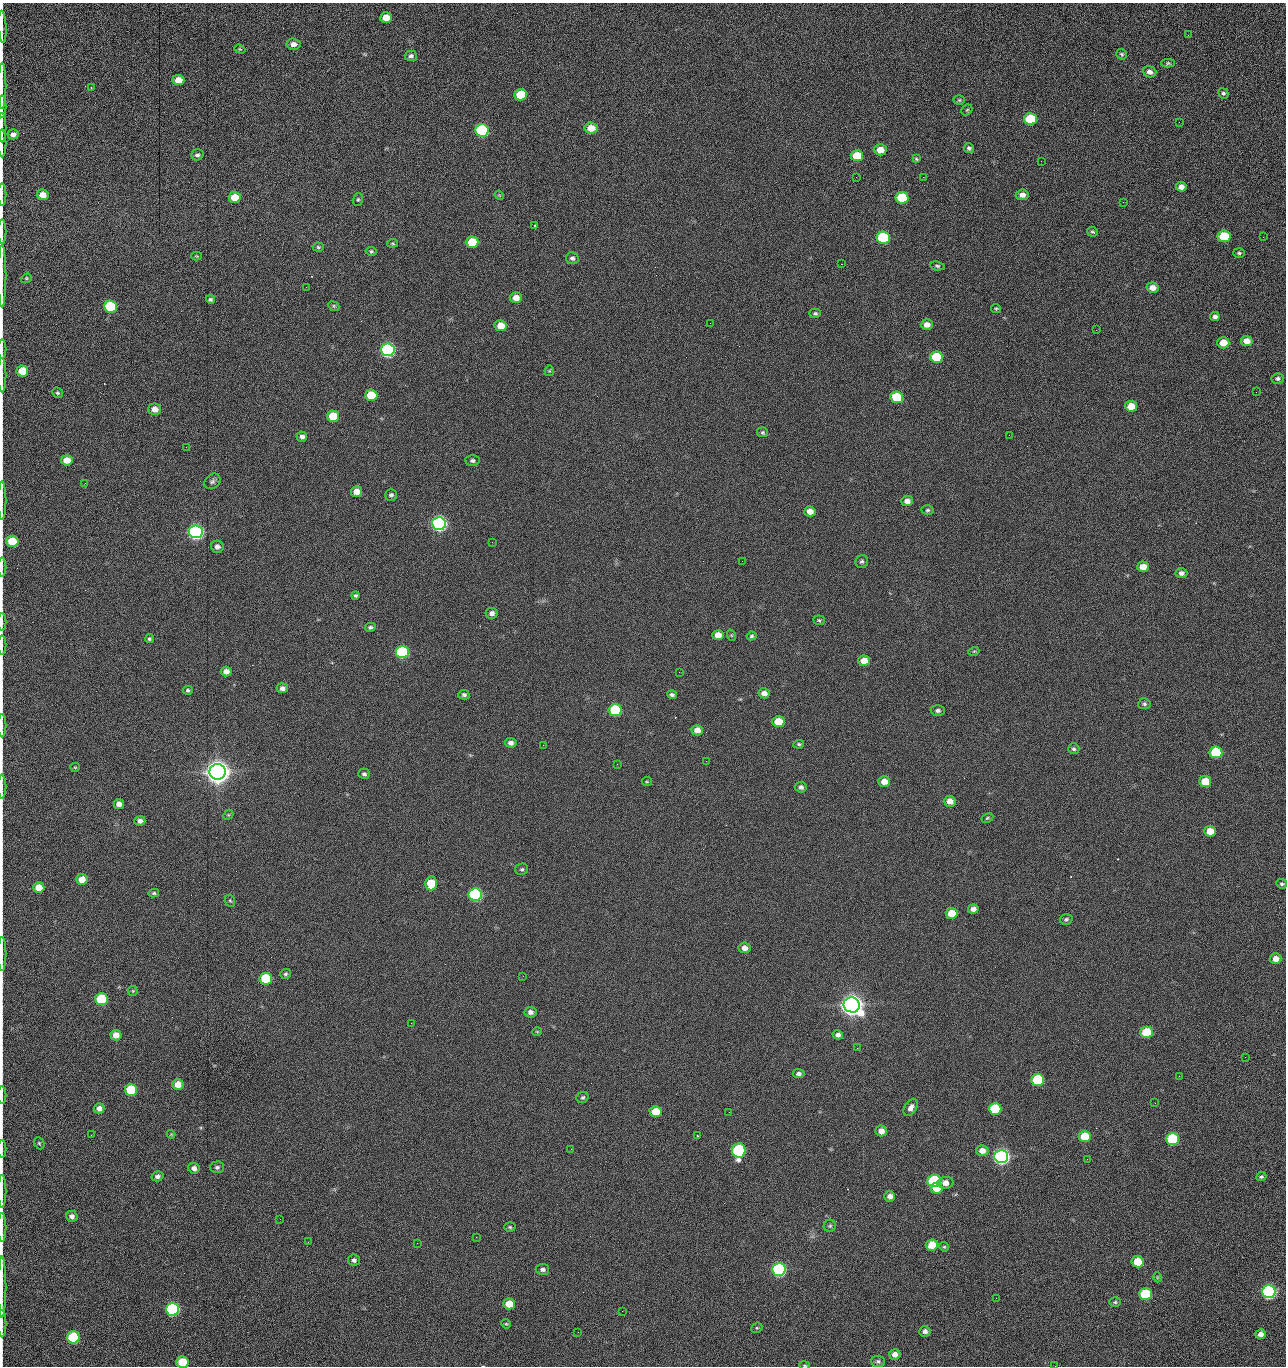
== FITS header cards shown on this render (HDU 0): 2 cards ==
NAXIS1  =                 1284 /fastest changing axis
NAXIS2  =                 1364 /next to fastest changing axis

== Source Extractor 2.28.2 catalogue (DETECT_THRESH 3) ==
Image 1284 x 1364 px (HDU 0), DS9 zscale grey, 1 PNG px = 1 image px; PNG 1288 x 1368 px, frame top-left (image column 1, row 1364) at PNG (2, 3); each listed source drawn as its Kron ellipse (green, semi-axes under 4 px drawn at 4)
Background 146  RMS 15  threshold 44.6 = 3 sigma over >= 5 px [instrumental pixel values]
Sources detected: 256; all 256 listed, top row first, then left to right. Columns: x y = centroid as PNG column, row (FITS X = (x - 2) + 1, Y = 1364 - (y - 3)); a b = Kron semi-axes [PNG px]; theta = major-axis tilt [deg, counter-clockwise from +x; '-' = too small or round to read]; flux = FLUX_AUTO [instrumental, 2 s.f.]
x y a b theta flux
386 17 6 5 - 1.2e+04
2 27 16 2 -87 2.6e+03
1188 35 3 2 - 7.9e+02
293 44 7 5 -5 5.6e+03
240 49 6 4 -21 1.2e+03
1122 54 5 5 - 1.8e+03
411 56 6 5 - 2.6e+03
1168 63 6 4 0 1.5e+03
1149 72 7 5 -19 4.8e+03
178 80 6 5 - 1.4e+04
2 86 23 2 90 4.4e+03
91 88 3 2 - 6.4e+02
1223 93 5 4 - 1.9e+03
521 95 6 6 - 4.2e+04
959 100 5 4 - 1.4e+03
2 106 11 2 90 1.9e+03
967 110 6 4 43 1.4e+03
1030 119 6 6 - 5.9e+04
1179 122 2 2 - 8.0e+02
2 128 15 2 90 2.7e+03
591 128 6 5 - 1.4e+04
482 130 7 6 - 1.6e+05
13 134 5 5 - 4.8e+03
2 143 14 2 90 2.2e+03
969 148 5 5 - 2.0e+03
880 150 6 5 - 1.2e+04
197 155 6 5 - 2.7e+03
857 156 6 5 - 2.7e+04
916 159 4 3 - 1.2e+03
1041 161 2 2 - 1.2e+03
856 177 2 2 - 1.5e+03
923 177 2 2 - 1.2e+04
1181 187 5 4 - 6.0e+03
2 194 11 2 90 2.1e+03
43 195 6 5 - 9.8e+03
499 195 5 3 - 8.7e+02
1022 195 6 5 - 5.7e+03
235 197 6 5 - 2.0e+04
902 198 6 6 - 5.0e+04
358 199 6 5 - 1.7e+03
1123 202 2 2 - 5.7e+02
535 225 3 3 - 1.1e+03
2 232 12 2 90 2.3e+03
1093 232 5 4 - 1.6e+03
1224 236 6 6 - 4.2e+04
883 237 7 6 - 1.0e+05
1263 237 2 2 - 5.7e+02
472 242 6 5 - 4.0e+04
393 243 5 3 - 1.2e+03
318 247 5 4 - 1.5e+03
371 251 5 4 - 1.7e+03
1239 253 5 5 - 1.9e+03
197 256 5 4 - 1.1e+03
572 258 6 6 - 2.7e+03
841 264 2 2 - 1.8e+04
937 266 7 4 -8 1.8e+03
2 276 31 2 90 6.2e+03
26 278 5 4 - 1.2e+03
306 287 2 2 - 5.1e+02
1153 288 6 5 - 7.4e+03
516 298 6 5 - 9.2e+03
210 299 4 4 - 1.7e+03
110 306 6 6 - 9.9e+04
334 306 6 4 -23 1.4e+03
996 308 5 4 - 1.2e+03
815 313 5 4 - 1.9e+03
1215 317 4 4 - 3.5e+03
710 323 2 2 - 2.0e+03
927 325 6 5 - 7.5e+03
501 326 6 5 - 1.5e+04
1096 330 2 2 - 6.1e+02
1247 341 6 5 - 1.0e+04
1223 343 6 5 - 1.6e+04
2 349 9 2 90 1.7e+03
388 350 7 6 - 3.0e+05
936 357 6 6 - 5.6e+04
22 371 6 5 - 2.5e+04
549 371 5 5 - 1.2e+03
2 375 17 2 90 3.7e+03
1278 378 6 5 - 2.4e+03
1256 392 2 2 - 8.3e+02
58 393 6 5 - 1.7e+03
371 395 6 5 - 3.6e+04
897 397 6 6 - 5.8e+04
1131 406 6 5 - 1.8e+04
155 409 6 5 - 8.3e+03
333 416 6 5 - 2.8e+04
763 432 5 5 - 1.6e+03
1009 435 2 2 - 2.2e+03
302 437 5 5 - 3.6e+03
186 447 2 2 - 1.9e+03
67 460 6 5 - 1.2e+04
472 461 7 5 -2 2.6e+03
212 481 9 7 41 3.0e+03
85 483 2 2 - 7.1e+02
356 492 5 5 - 1.0e+04
391 495 6 6 - 2.5e+03
2 501 19 2 90 3.4e+03
907 501 6 5 - 5.8e+03
928 510 6 4 3 1.7e+03
810 511 5 5 - 8.2e+03
439 524 7 6 - 5.0e+05
196 532 7 6 - 5.4e+05
12 541 6 5 - 4.0e+04
492 542 2 2 - 1.8e+03
217 547 6 6 - 4.1e+03
742 561 2 2 - 4.1e+02
862 562 6 6 - 2.2e+03
2 567 9 2 90 1.6e+03
1143 567 6 5 - 1.3e+04
1181 573 6 5 - 3.7e+03
355 595 4 4 - 1.8e+03
492 613 6 5 - 4.1e+03
819 620 6 4 -7 1.5e+03
2 622 9 2 90 1.3e+03
370 627 5 4 - 2.0e+03
718 635 6 5 - 9.9e+03
731 635 6 3 -71 1.1e+03
752 636 5 4 - 1.8e+03
149 639 5 4 - 1.5e+03
2 645 9 2 90 1.6e+03
974 651 5 3 - 1.1e+03
402 652 6 6 - 1.6e+05
864 661 6 5 - 1.4e+04
226 671 5 5 - 7.0e+03
679 672 2 2 - 1.8e+03
282 688 6 5 - 4.1e+03
188 690 5 4 - 1.9e+03
764 693 6 5 - 6.0e+03
464 695 6 4 -13 2.3e+03
672 695 4 3 - 2.3e+03
1144 704 6 5 - 2.0e+03
615 710 6 6 - 9.0e+04
938 710 7 5 2 2.7e+03
778 722 6 5 - 2.7e+04
2 726 12 2 90 2.0e+03
697 730 5 5 - 7.5e+03
511 743 6 5 - 4.1e+03
799 744 5 4 - 1.6e+03
543 745 2 2 - 2.1e+03
1074 749 6 5 - 2.1e+03
1216 752 6 6 - 7.6e+04
706 761 2 2 - 1.4e+03
617 764 2 2 - 2.2e+03
75 767 5 4 - 1.1e+03
217 772 8 8 - 2.0e+06
364 774 6 5 - 2.3e+03
647 782 5 4 - 1.2e+03
884 782 6 5 - 1.0e+04
1205 782 6 5 - 2.5e+04
2 786 12 2 90 2.0e+03
801 787 6 5 - 3.2e+03
950 801 6 5 - 7.8e+03
119 804 5 5 - 6.5e+03
228 815 6 4 43 1.2e+03
987 818 6 4 28 1.4e+03
140 821 5 5 - 4.0e+03
1210 831 6 5 - 1.5e+04
522 869 6 5 - 2.1e+03
82 879 6 5 - 1.2e+04
431 883 7 6 - 2.7e+04
1282 884 5 4 - 1.9e+03
39 887 5 5 - 1.6e+04
154 893 5 4 - 1.6e+03
475 894 6 6 - 2.4e+05
230 901 6 5 - 1.3e+03
973 909 5 4 - 5.5e+03
952 913 6 5 - 1.8e+04
1066 919 6 5 - 1.9e+03
745 948 6 5 - 6.0e+03
2 954 17 2 90 2.6e+03
1276 959 6 5 - 7.2e+03
285 974 5 5 - 1.8e+03
523 976 2 2 - 1.3e+03
266 979 6 6 - 6.0e+04
133 991 5 4 - 1.2e+03
101 999 6 6 - 7.5e+04
852 1005 8 7 - 1.7e+06
530 1012 6 5 - 4.2e+03
411 1023 2 2 - 3.4e+03
537 1032 5 3 - 8.9e+02
1146 1032 6 6 - 4.7e+04
116 1035 5 5 - 1.0e+04
838 1035 5 4 - 3.5e+03
857 1048 2 2 - 9.4e+02
1245 1057 2 2 - 1.2e+03
799 1074 5 4 - 3.0e+03
1179 1076 2 2 - 1.8e+03
1038 1080 6 6 - 8.7e+04
178 1084 6 5 - 1.2e+04
131 1090 6 6 - 6.4e+04
2 1095 8 2 90 1.5e+03
583 1097 6 5 - 2.1e+03
1155 1103 2 2 - 6.3e+02
99 1108 5 5 - 5.2e+03
911 1108 9 6 59 5.0e+03
995 1109 6 6 - 7.1e+04
656 1112 6 5 - 2.0e+04
729 1112 2 2 - 5.5e+02
881 1131 6 5 - 6.9e+03
171 1134 4 4 - 9.3e+02
91 1135 2 2 - 1.7e+03
698 1136 3 2 - 8.8e+02
1085 1136 6 5 - 3.1e+04
1172 1139 6 6 - 9.8e+04
39 1143 6 5 - 1.5e+03
2 1149 9 2 90 1.4e+03
571 1149 2 2 - 7.5e+02
739 1150 7 6 - 1.5e+05
982 1151 6 5 - 7.4e+03
1001 1156 7 6 - 6.3e+05
1087 1159 3 2 - 1.4e+03
217 1167 7 6 - 2.7e+03
194 1168 6 5 - 4.4e+03
157 1176 6 5 - 3.4e+03
1261 1177 5 4 - 1.6e+03
934 1181 6 6 - 1.5e+05
945 1183 8 6 6 7.4e+03
936 1188 6 5 - 1.6e+04
2 1191 16 2 90 2.4e+03
890 1196 5 5 - 4.7e+03
72 1216 6 5 - 4.4e+03
280 1219 3 2 - 1.5e+03
830 1226 6 6 - 1.9e+03
2 1227 14 2 90 2.2e+03
510 1227 6 5 - 1.6e+03
476 1237 2 2 - 5.7e+03
308 1242 3 2 - 1.4e+03
417 1243 2 2 - 3.6e+03
932 1245 6 5 - 1.9e+04
944 1247 5 4 - 1.3e+03
354 1260 6 5 - 3.0e+03
1138 1262 6 5 - 2.6e+04
543 1269 6 5 - 3.3e+03
779 1269 7 6 - 3.1e+05
1157 1277 5 3 - 9.0e+02
2 1287 30 2 90 5.4e+03
1269 1292 6 6 - 3.6e+05
1145 1294 6 6 - 7.7e+04
996 1298 2 2 - 1.8e+03
1115 1302 5 4 - 1.6e+03
509 1304 6 5 - 1.7e+04
172 1309 6 6 - 2.4e+05
622 1311 2 2 - 5.5e+02
2 1324 14 2 90 2.3e+03
506 1324 5 4 - 1.2e+03
757 1328 6 5 - 1.4e+03
925 1331 6 5 - 3.7e+03
578 1332 2 2 - 2.4e+03
1261 1334 5 5 - 5.0e+03
73 1337 6 6 - 9.1e+04
895 1354 5 5 - 6.9e+03
878 1361 7 5 -2 2.3e+03
182 1362 6 5 - 3.0e+04
805 1365 5 4 - 1.2e+03
1055 1366 2 2 - 1.4e+03
At the frame edge (FLAGS 8, measured only in part): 27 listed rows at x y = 2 27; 2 86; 2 106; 2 128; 2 143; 2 194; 2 232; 2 276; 2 349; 2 375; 2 501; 12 541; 2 567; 2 622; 2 645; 2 726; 2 786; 2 954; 2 1095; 2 1149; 2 1191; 2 1227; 2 1287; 2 1324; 182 1362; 805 1365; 1055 1366

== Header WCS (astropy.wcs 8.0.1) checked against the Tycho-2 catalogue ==
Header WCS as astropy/WCSLIB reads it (CRVAL/CRPIX/CD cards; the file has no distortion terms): RA---TAN/DEC--TAN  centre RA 15:41:40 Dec +51:59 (235.42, +51.98 deg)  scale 1.26 arcsec/px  FOV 26.9' x 28.5'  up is +92 deg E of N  parity flipped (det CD > 0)
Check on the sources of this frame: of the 60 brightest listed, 10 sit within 2.0 arcsec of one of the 11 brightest Tycho-2 stars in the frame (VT <= 12.29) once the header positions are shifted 0.30 arcsec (0.14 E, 0.27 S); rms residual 0.81 arcsec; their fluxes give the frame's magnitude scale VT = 25.21 - 2.5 log10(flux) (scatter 0.12 mag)
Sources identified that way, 10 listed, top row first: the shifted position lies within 2.0 arcsec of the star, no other Tycho-2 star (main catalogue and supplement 1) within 4.0 arcsec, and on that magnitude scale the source's flux lands within +1.5 / -3 mag of the star's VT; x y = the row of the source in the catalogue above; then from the Tycho-2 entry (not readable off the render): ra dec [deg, ICRS J2000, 3 dp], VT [Tycho-2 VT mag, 2 dp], TYC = Tycho-2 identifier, HIP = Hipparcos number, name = IAU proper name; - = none
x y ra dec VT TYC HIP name
388 350 235.614 +52.064 11.61 3489-1132-1 - -
439 524 235.514 +52.049 11.19 3489-1407-1 - -
196 532 235.515 +52.133 11.12 3489-1380-1 - -
217 772 235.378 +52.130 9.31 3489-1322-1 76850 -
475 894 235.303 +52.042 11.52 3489-958-1 - -
852 1005 235.232 +51.912 9.59 3489-824-1 - -
1001 1156 235.143 +51.862 10.97 3489-1016-1 - -
934 1181 235.131 +51.886 12.29 3489-908-1 - -
779 1269 235.084 +51.941 11.45 3489-1346-1 - -
172 1309 235.075 +52.152 11.74 3489-912-1 - -